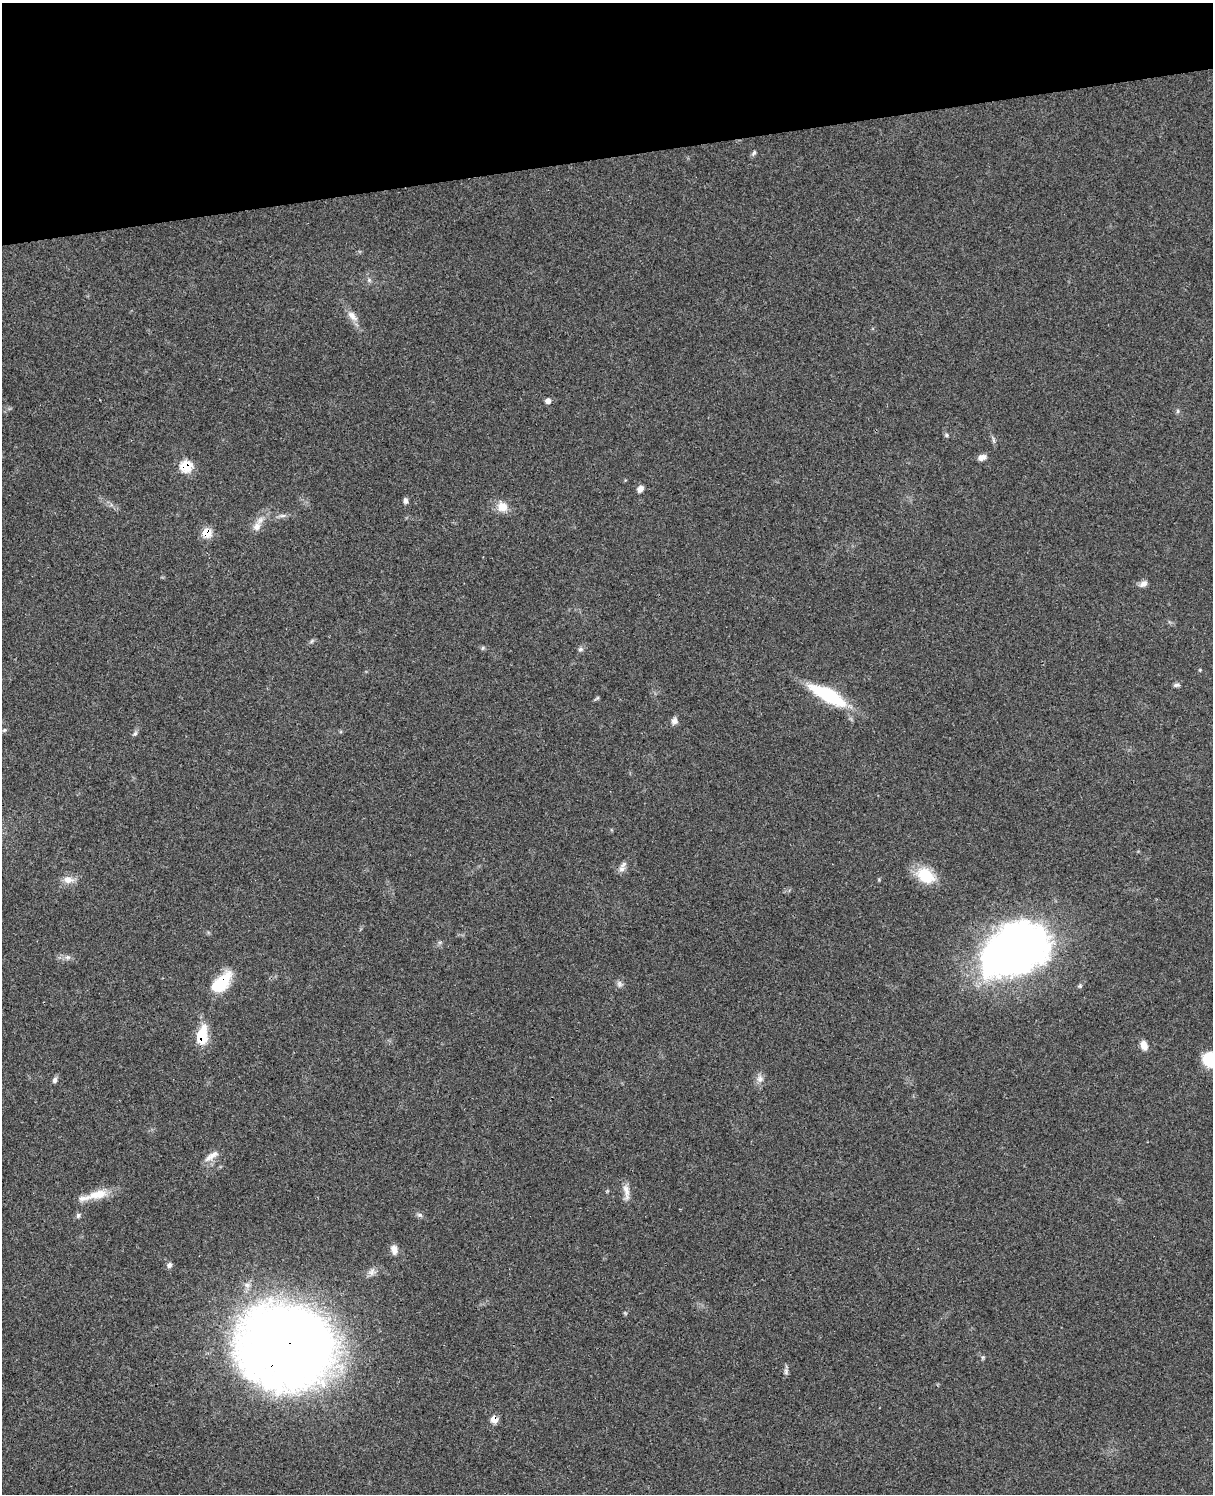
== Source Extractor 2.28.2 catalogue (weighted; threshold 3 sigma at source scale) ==
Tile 3 of 4 x 3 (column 3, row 1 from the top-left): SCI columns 2544-3754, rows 3268-4759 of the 5077 x 4925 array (HDU 1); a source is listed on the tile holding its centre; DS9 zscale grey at full resolution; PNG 1215 x 1496 px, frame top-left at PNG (2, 3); no overlay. Shown black and unused: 10% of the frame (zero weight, under 3 of 4 exposures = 6% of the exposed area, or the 3 px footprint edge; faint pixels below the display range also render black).
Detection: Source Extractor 2.28.2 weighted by HDU 2 'WHT'; one run over the whole footprint, this tile lists its part. Background 0.0987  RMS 0.0063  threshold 0.0285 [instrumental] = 3 sigma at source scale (4.5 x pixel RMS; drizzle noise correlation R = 1.50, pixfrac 1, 0.05/0.05 arcsec/px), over >= 5 px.
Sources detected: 49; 1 inside a brighter listed object's ellipse — not listed separately; the other 48 listed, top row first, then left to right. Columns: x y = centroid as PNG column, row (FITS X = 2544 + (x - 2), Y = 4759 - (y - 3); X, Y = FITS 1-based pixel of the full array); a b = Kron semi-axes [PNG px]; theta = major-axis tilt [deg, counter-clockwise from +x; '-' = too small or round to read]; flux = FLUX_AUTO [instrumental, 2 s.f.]
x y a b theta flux
754 153 8 5 59 1.2
352 316 17 8 -46 5
548 401 6 5 - 2.9
1178 411 6 4 90 0.97
946 435 6 5 - 1
993 440 9 4 -77 1.4
982 457 10 7 15 3.3
186 466 8 7 - 25
640 489 8 6 58 2.9
405 500 7 5 -82 1.8
502 507 14 12 -59 7.2
282 516 11 4 5 1.9
257 526 12 10 61 4.9
207 532 7 7 - 15
1143 584 11 7 26 2.7
312 641 6 4 70 0.92
482 648 6 4 87 0.88
580 649 7 6 - 1.5
1177 685 9 5 1 1.4
828 695 44 13 -28 40
597 698 7 3 45 0.84
674 721 9 8 - 2.5
4 730 6 4 44 0.89
135 733 7 5 44 1.3
622 869 9 8 - 2.8
925 875 24 17 -35 18
68 880 15 10 -4 5.4
1015 950 57 38 27 460
67 957 7 6 - 1.8
221 983 19 10 47 35
619 984 9 7 -75 2
1080 986 6 5 - 1.1
202 1036 18 10 84 23
1144 1045 10 6 -73 5.7
1210 1060 16 14 -47 20
760 1079 11 9 80 3.4
55 1080 8 6 68 1.9
211 1156 23 8 34 5
626 1191 23 7 -84 4.9
98 1194 30 11 13 11
78 1215 7 5 75 1.3
420 1215 8 6 -13 1.6
394 1249 12 8 -73 4.2
169 1265 8 7 - 1.8
285 1346 91 79 -9 660
983 1357 6 4 44 0.79
786 1371 11 5 79 1.8
494 1419 6 6 - 7.1
Overlapping masked pixels (flux is a lower limit): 6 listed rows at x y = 186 466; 207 532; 221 983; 202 1036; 285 1346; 494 1419
Isophote crosses this tile's border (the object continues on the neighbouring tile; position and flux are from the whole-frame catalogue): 1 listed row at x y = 1210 1060